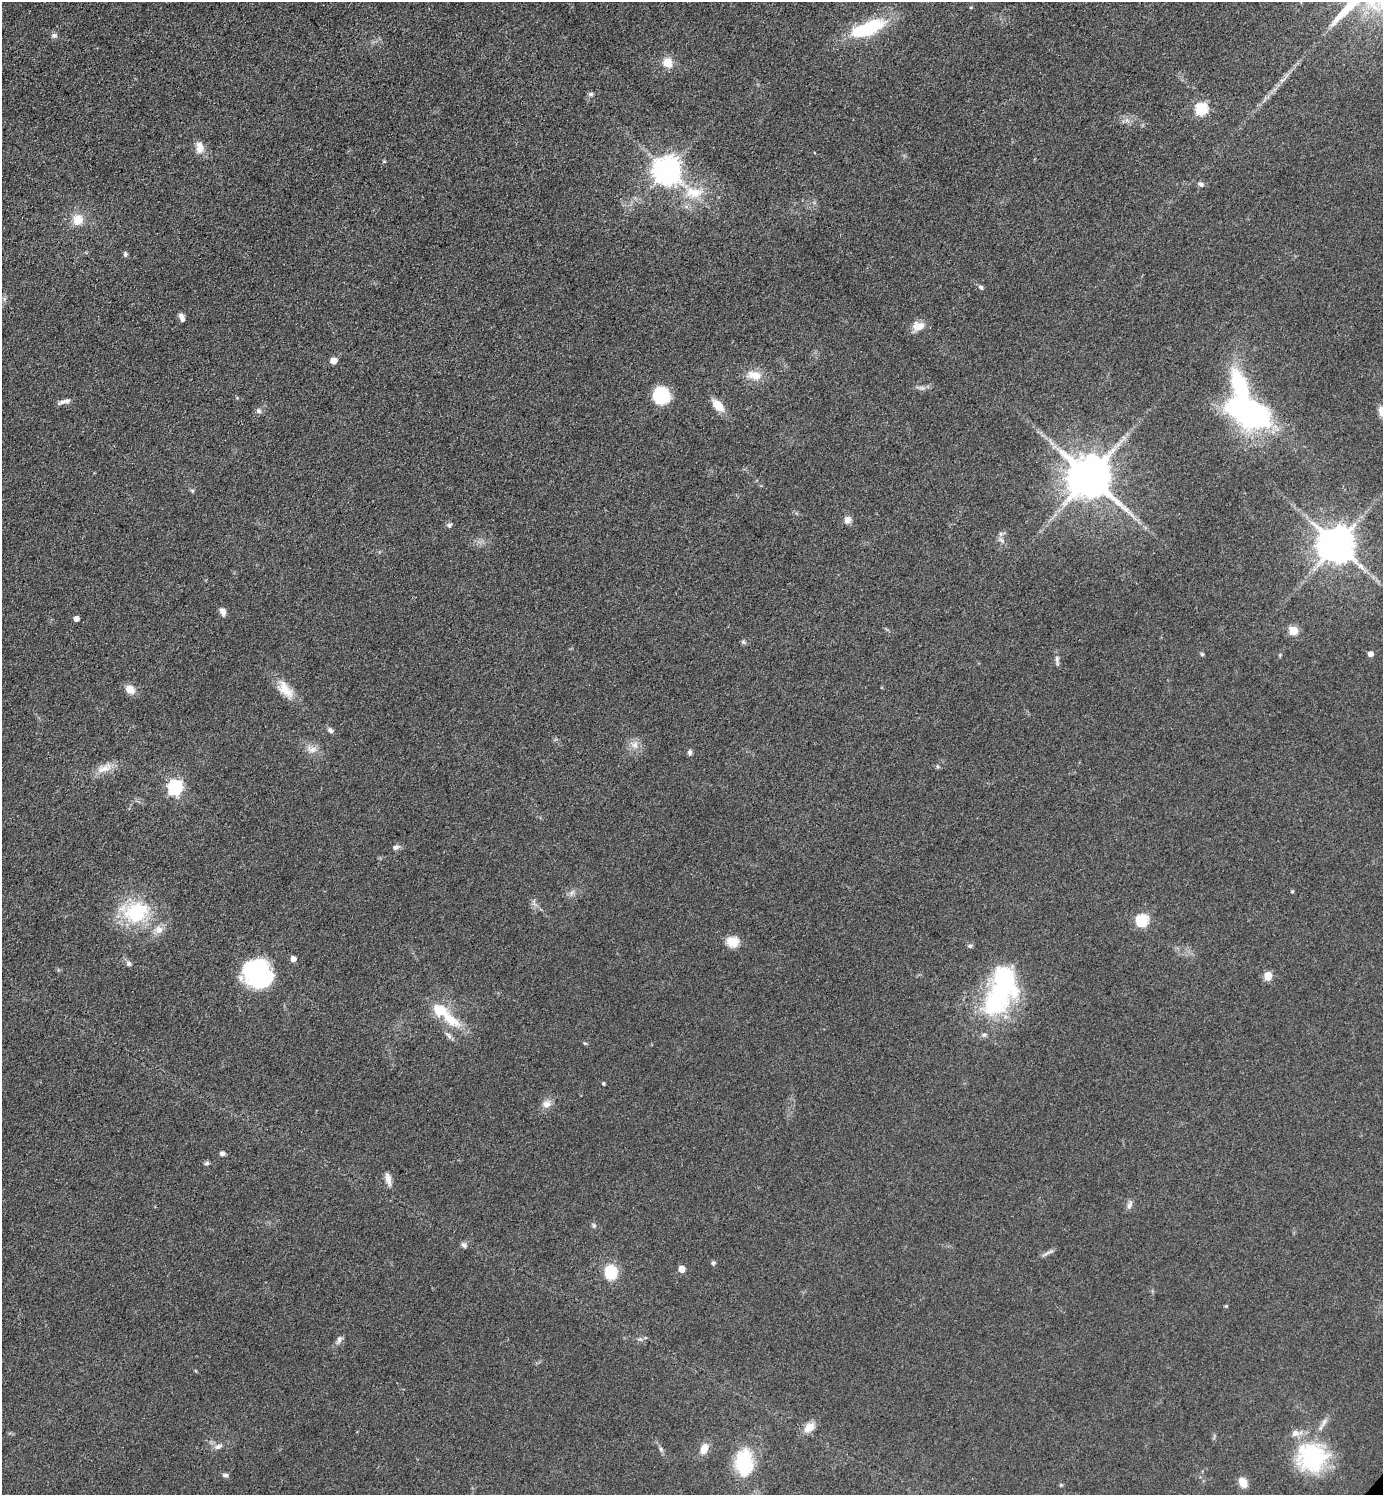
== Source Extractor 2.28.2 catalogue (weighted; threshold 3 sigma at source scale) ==
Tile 11 of 4 x 4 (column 3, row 3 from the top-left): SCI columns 3059-4439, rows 1495-2987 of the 5976 x 5974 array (HDU 1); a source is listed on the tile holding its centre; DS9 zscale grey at full resolution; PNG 1385 x 1497 px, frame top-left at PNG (2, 2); no overlay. Shown black and unused: <1% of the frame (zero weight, under 3 of 4 exposures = <1% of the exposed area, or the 3 px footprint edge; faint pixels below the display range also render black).
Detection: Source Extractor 2.28.2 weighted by HDU 2 'WHT'; one run over the whole footprint, this tile lists its part. Background 0.0799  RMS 0.0063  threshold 0.0285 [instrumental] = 3 sigma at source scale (4.5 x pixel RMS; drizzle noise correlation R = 1.50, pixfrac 1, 0.05/0.05 arcsec/px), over >= 5 px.
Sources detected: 91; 3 inside a brighter object's white glare — not listed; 5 inside a brighter listed object's ellipse — not listed separately; the other 83 listed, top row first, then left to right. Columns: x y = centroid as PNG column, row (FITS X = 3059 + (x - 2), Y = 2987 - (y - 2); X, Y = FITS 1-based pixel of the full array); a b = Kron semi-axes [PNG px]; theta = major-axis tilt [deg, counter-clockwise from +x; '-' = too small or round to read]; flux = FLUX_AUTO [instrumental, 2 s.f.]
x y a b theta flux
868 28 36 12 21 52
54 35 8 7 - 1.8
668 62 10 10 - 8.6
590 94 7 5 14 1.3
1201 109 6 6 - 73
199 148 17 10 -85 5.7
384 161 4 4 - 0.8
667 171 9 8 - 800
1201 184 7 6 - 1.8
694 192 28 16 -5 19
78 220 13 12 - 9.5
125 254 6 5 - 1.4
981 287 8 5 -39 1.4
182 318 10 5 -70 2.9
918 326 14 10 6 7.8
334 360 7 7 - 3.8
754 375 22 12 -13 9.1
921 388 9 5 -19 2
661 396 17 16 - 29
65 401 16 6 10 3.3
718 405 18 9 -44 8.6
258 411 7 6 - 1.8
1249 411 42 24 -27 160
1382 411 14 9 -72 6.1
1089 477 12 11 - 3000
192 491 6 5 - 0.95
847 520 8 8 - 3.9
449 525 7 6 - 1.6
1001 534 7 4 -71 1.2
1001 540 10 4 -36 1.8
1337 545 10 10 - 1800
223 611 9 6 -72 3.8
76 619 4 4 - 4.1
1293 630 5 5 - 24
743 642 7 4 -35 1.1
1202 654 5 4 - 1
1370 654 5 4 - 4.1
1057 658 10 6 -88 2.2
130 689 13 10 -35 6
285 690 25 13 -49 12
330 730 9 6 -47 1.9
635 745 10 9 - 4.5
312 749 14 9 -11 5
690 752 7 6 - 1.6
104 768 25 9 24 7.9
175 787 6 6 - 140
396 847 10 6 18 2.1
1292 891 5 3 - 0.58
572 892 10 4 49 1.9
136 912 37 28 4 45
1142 920 6 6 - 69
733 942 13 11 -8 10
970 946 6 5 - 1.2
293 959 6 5 - 3.7
129 963 7 6 - 1.9
258 974 29 26 68 74
1268 976 5 5 - 19
997 998 50 31 58 85
449 1019 32 13 -39 20
449 1035 11 5 -54 2.2
603 1083 4 4 - 0.81
547 1104 12 10 21 4.5
222 1154 5 4 - 2.8
207 1163 7 5 18 1.2
388 1179 18 7 -76 4
1129 1205 11 6 78 2.2
594 1226 7 5 -57 1.1
464 1245 9 6 -41 1.7
1048 1253 20 4 28 2.2
713 1263 6 5 - 1
682 1269 5 5 - 7.9
611 1272 11 9 -78 28
1226 1306 4 4 - 0.61
339 1340 12 6 72 2.5
809 1427 16 10 40 6.2
218 1446 13 6 24 2.9
661 1449 7 5 -49 1.3
704 1449 12 8 63 7
1313 1457 35 32 45 61
744 1463 31 20 -89 38
225 1475 9 5 -1 1.5
1243 1482 11 8 -63 7.2
1061 1485 4 4 - 0.72
Isophote crosses this tile's border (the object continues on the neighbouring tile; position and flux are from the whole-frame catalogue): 1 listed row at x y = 1382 411